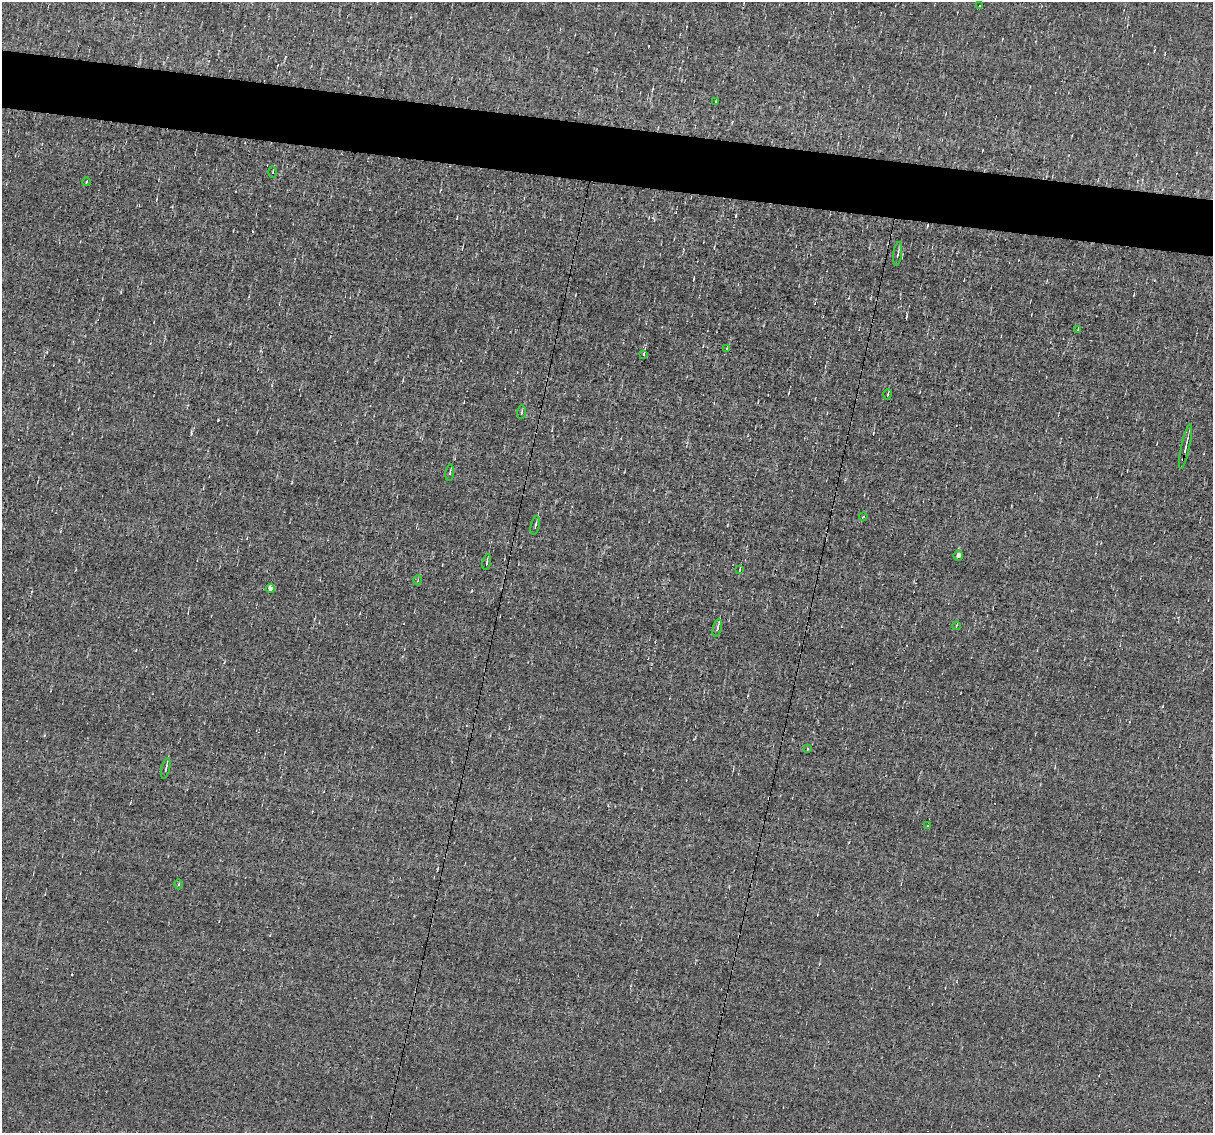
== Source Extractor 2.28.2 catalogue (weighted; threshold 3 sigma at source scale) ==
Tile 11 of 4 x 4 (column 3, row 3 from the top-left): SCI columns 2423-3633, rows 1363-2493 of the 4844 x 4870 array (HDU 1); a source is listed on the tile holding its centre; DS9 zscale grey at full resolution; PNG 1215 x 1135 px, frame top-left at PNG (2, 2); each listed source drawn as its Kron ellipse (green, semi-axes under 4 px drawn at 4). Shown black and unused: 5% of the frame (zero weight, under 3 of 4 exposures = <1% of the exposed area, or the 3 px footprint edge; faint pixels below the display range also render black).
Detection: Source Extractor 2.28.2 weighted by HDU 2 'WHT'; one run over the whole footprint, this tile lists its part. Background -0.00519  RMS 0.051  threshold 0.23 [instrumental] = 3 sigma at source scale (4.5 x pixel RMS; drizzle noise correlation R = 1.50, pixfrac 1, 0.05/0.05 arcsec/px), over >= 5 px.
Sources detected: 30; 5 cosmic-ray / hot-pixel residue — neither listed nor drawn; the other 25 listed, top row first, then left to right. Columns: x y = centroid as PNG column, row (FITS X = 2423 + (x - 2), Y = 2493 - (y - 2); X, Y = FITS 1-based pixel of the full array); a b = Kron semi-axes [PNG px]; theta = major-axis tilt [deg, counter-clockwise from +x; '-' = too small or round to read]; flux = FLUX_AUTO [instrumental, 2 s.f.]
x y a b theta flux
980 6 3 2 - 5
715 102 3 3 - 15
273 172 6 4 -89 6.8
86 182 4 2 - 3.7
898 254 12 3 82 10
1078 329 4 2 - 3.4
727 349 3 3 - 20
644 354 3 3 - 130
888 394 5 3 - 5.2
522 412 7 3 84 6.4
1186 447 23 3 78 22
450 473 8 3 81 7.5
863 517 4 2 - 5.2
535 526 9 3 77 9.2
958 555 5 5 - 16
487 562 8 3 80 8.8
740 569 4 2 - 3.5
418 580 5 3 - 4.5
270 589 4 4 - 29
956 626 4 2 - 3.9
717 628 9 3 77 14
807 749 4 3 - 4.6
166 768 10 3 76 12
927 826 3 2 - 3.6
178 884 5 3 - 5.8
Unlisted compact peaks at least as high as the median listed source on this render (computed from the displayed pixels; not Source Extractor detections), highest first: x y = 218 420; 191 433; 1162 706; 471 591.